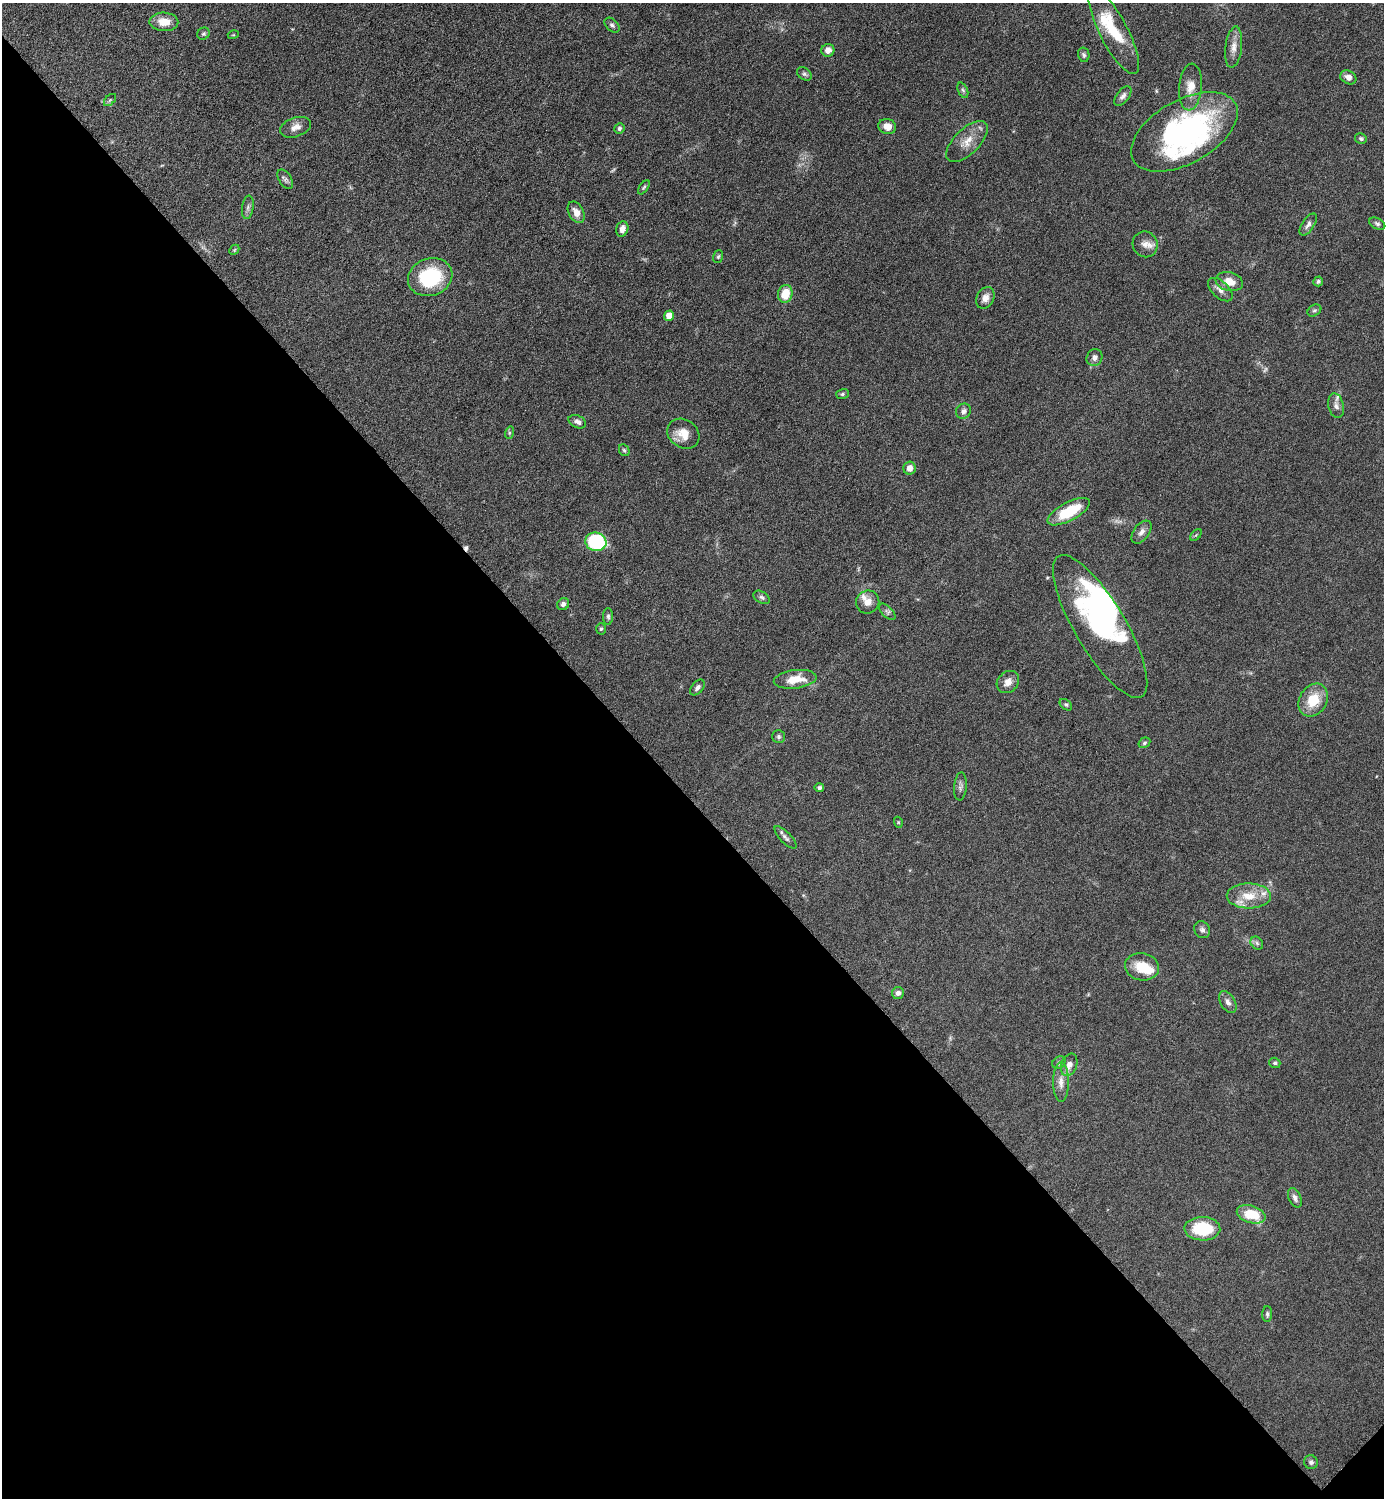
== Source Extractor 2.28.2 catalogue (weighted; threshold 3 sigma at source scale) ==
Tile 14 of 4 x 4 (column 2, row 4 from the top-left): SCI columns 1690-3071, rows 7-1502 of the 6002 x 6002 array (HDU 1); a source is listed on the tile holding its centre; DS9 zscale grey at full resolution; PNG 1386 x 1500 px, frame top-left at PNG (2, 3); each listed source drawn as its Kron ellipse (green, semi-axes under 4 px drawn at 4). Shown black and unused: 47% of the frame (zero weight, under 6 of 12 exposures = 1% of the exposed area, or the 3 px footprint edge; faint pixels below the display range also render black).
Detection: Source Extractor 2.28.2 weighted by HDU 2 'WHT'; one run over the whole footprint, this tile lists its part. Background 0.087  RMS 0.0038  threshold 0.0156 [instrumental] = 3 sigma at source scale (4.09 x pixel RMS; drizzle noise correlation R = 1.36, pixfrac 0.8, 0.05/0.05 arcsec/px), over >= 5 px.
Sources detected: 99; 3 too faint to see at this stretch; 3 inside a brighter object's white glare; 1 cosmic-ray / hot-pixel residue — neither listed nor drawn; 8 inside a brighter listed object's ellipse — not listed separately; the other 84 listed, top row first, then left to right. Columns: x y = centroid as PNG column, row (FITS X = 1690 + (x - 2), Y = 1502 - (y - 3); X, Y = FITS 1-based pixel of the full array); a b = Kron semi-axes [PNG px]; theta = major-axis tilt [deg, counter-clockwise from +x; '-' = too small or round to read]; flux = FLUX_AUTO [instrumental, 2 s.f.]
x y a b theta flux
164 22 14 9 -1 5.3
612 25 9 6 -44 0.93
1114 31 47 14 -63 15
203 34 6 5 - 0.68
233 35 5 3 - 0.35
1234 47 21 8 83 3.1
828 50 6 6 - 2.5
1084 55 7 5 -78 0.78
804 74 8 5 -40 0.86
1348 77 8 6 -30 2
1190 87 23 11 85 4.9
963 90 8 5 -67 0.75
1123 96 11 6 52 1.4
110 100 7 4 45 0.64
887 126 9 7 -19 3.1
295 127 16 9 19 2.8
619 129 5 5 - 0.92
1184 132 58 31 29 74
1361 138 6 5 - 0.77
967 142 26 12 44 5.5
285 179 11 6 -59 1
644 187 8 4 54 0.58
248 207 12 5 83 1.2
576 212 11 7 -62 3.2
1308 224 12 6 57 1.4
1377 224 9 5 -28 0.86
622 229 8 6 72 2.1
1145 244 13 12 - 3
234 250 6 4 45 0.44
718 257 6 5 - 0.66
430 277 22 18 19 24
1318 281 5 5 - 0.77
1229 282 14 9 -13 4.5
1220 290 15 8 -42 2.4
785 294 9 7 77 7
985 298 11 8 62 2.3
1314 310 7 5 31 0.72
669 316 5 5 - 4.1
1094 358 9 7 60 1.6
842 394 6 5 - 0.69
1336 406 12 7 -77 1.6
963 411 8 7 - 1.6
577 422 9 6 -25 1.5
509 433 6 4 72 0.51
683 434 17 14 -35 5.5
624 450 6 5 - 0.63
909 468 6 6 - 2.7
1069 512 23 9 28 15
1141 532 13 7 53 2
1196 535 7 4 45 0.52
596 542 11 9 -15 28
762 597 9 5 -32 0.89
868 602 12 11 - 3.3
563 604 6 5 - 1.1
887 612 10 5 -44 0.96
608 616 8 5 -89 0.78
1100 626 82 25 -59 53
601 629 5 5 - 0.55
795 679 21 9 7 6.8
1008 682 12 10 44 2.9
697 687 9 5 49 1.2
1313 700 17 13 57 9.3
1066 705 7 4 -39 0.62
779 736 6 6 - 0.74
1144 743 6 5 - 0.69
960 786 14 6 85 1.3
819 788 5 4 - 0.82
898 822 5 3 - 0.36
785 837 14 5 -45 1.4
1249 896 22 12 0 7.5
1202 930 9 7 -59 1.2
1257 943 7 5 -46 0.78
1142 967 17 13 -9 8.2
898 993 6 6 - 1.5
1228 1002 12 7 -60 1.7
1059 1062 7 5 42 0.77
1275 1063 6 5 - 0.67
1069 1065 11 7 68 2.3
1061 1082 19 8 90 3
1295 1198 10 6 -66 1.4
1251 1214 15 8 -17 10
1202 1229 18 12 -2 16
1267 1314 8 5 88 0.73
1311 1462 7 6 - 1.1